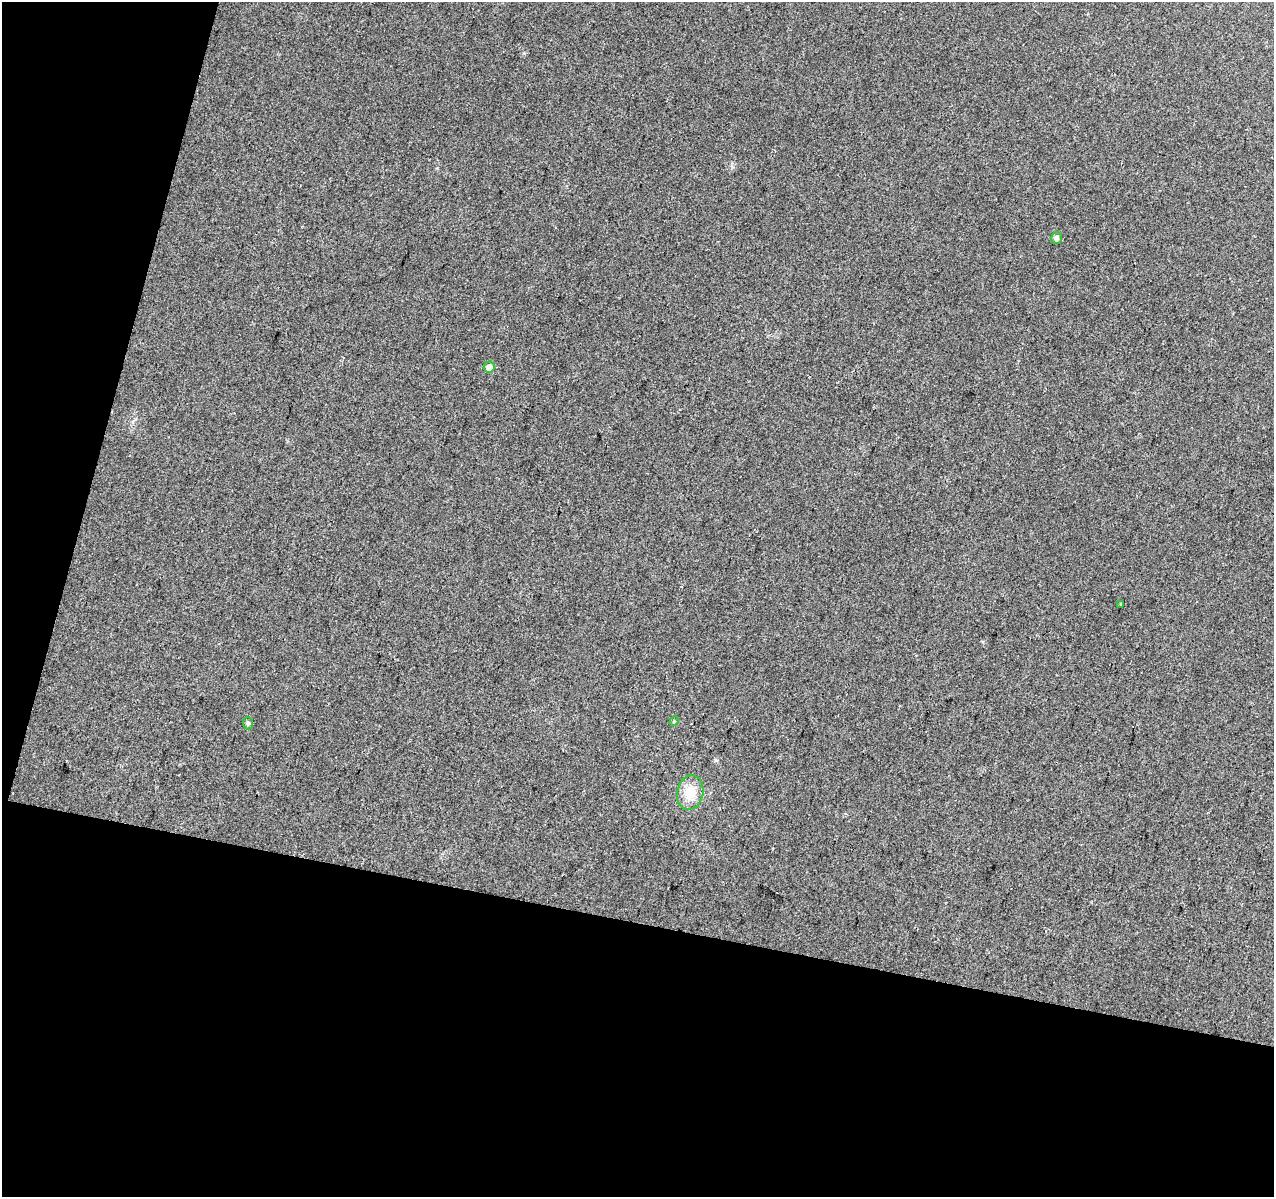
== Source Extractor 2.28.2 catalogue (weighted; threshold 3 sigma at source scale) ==
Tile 3 of 2 x 2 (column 1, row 2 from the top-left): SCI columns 1-1272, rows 129-1323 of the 2545 x 2629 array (HDU 1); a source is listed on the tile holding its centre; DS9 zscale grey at full resolution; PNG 1276 x 1199 px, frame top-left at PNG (2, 2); each listed source drawn as its Kron ellipse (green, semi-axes under 4 px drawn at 4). Shown black and unused: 29% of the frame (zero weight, under 2 of 3 exposures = <1% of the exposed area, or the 3 px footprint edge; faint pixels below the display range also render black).
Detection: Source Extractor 2.28.2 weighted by HDU 2 'WHT'; one run over the whole footprint, this tile lists its part. Background 0.144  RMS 0.016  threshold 0.0738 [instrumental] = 3 sigma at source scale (4.5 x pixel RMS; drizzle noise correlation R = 1.50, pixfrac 1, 0.0396/0.0396 arcsec/px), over >= 5 px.
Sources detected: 6; all 6 listed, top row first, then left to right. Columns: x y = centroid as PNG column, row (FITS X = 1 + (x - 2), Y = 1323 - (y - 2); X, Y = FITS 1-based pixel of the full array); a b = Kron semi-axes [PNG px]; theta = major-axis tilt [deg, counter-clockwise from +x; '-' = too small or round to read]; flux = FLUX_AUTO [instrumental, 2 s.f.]
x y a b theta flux
1056 238 6 5 - 5.2
489 367 5 5 - 13
1121 604 4 3 - 3.2
674 721 5 4 - 1.6
248 723 6 5 - 2.6
690 793 17 13 78 33